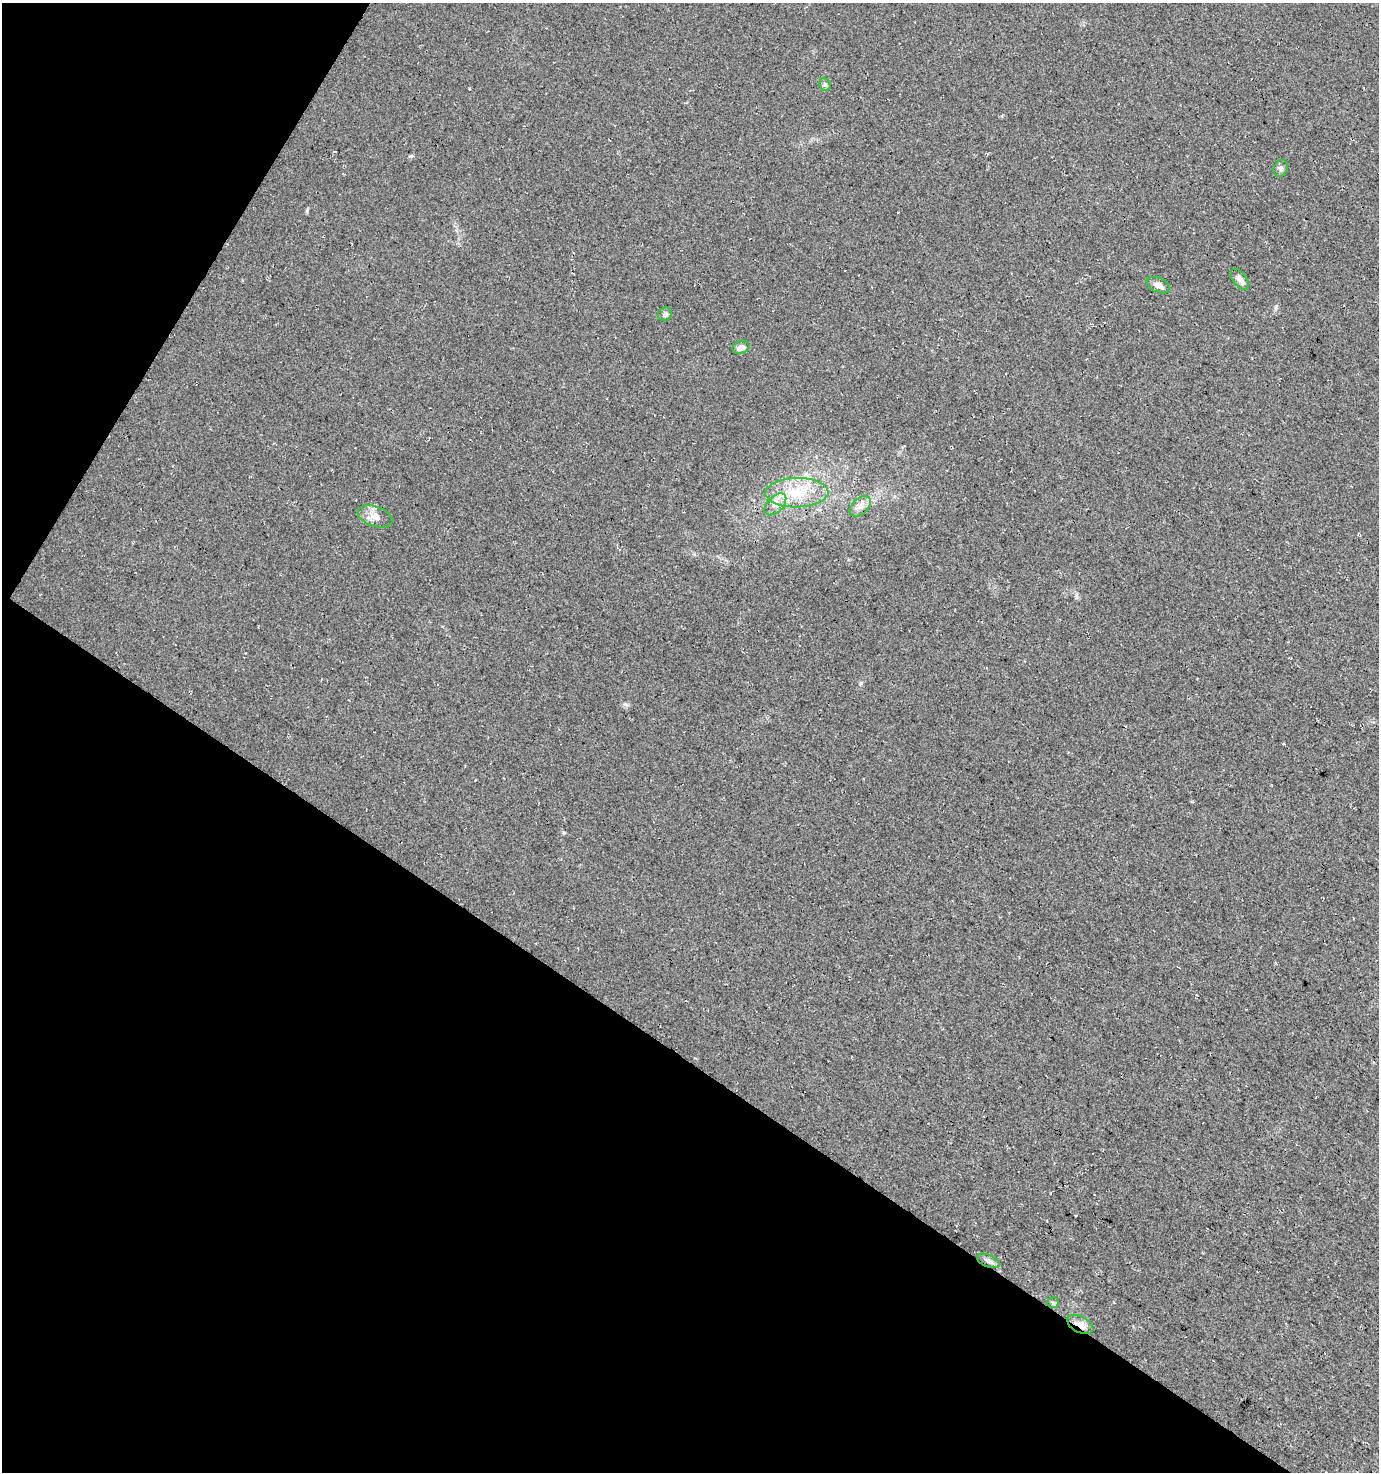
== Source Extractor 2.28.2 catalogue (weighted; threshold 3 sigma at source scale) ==
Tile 9 of 4 x 4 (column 1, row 3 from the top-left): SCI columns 190-1566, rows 1477-2946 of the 5954 x 5886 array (HDU 1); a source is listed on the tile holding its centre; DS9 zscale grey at full resolution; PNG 1381 x 1474 px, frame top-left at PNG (2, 3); each listed source drawn as its Kron ellipse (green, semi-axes under 4 px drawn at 4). Shown black and unused: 34% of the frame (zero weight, under 3 of 4 exposures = <1% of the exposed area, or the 3 px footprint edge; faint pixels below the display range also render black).
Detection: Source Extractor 2.28.2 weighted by HDU 2 'WHT'; one run over the whole footprint, this tile lists its part. Background 0.0246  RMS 0.0088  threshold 0.0396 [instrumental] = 3 sigma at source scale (4.5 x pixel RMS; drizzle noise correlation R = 1.50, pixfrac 1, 0.0396/0.0396 arcsec/px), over >= 5 px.
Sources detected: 13; all 13 listed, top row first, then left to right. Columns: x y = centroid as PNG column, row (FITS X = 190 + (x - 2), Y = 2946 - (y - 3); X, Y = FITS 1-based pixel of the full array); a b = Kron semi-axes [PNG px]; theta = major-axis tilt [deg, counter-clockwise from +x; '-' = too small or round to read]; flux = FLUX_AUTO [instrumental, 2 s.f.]
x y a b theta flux
825 84 7 5 -68 1.9
1281 168 9 7 66 2.5
1240 279 12 6 -53 5.3
1158 285 12 7 -26 5.1
665 314 7 6 - 2.3
741 347 8 6 22 5.3
797 493 31 14 1 31
775 504 13 8 45 6.1
860 506 12 8 43 5.4
375 516 18 10 -19 8
988 1261 12 6 -22 3.2
1053 1303 5 5 - 1.2
1080 1324 14 8 -27 7.8
Overlapping masked pixels (flux is a lower limit): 1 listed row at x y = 1080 1324
Unlisted compact peaks at least as high as the median listed source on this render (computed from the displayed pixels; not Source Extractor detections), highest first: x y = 625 704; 307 210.